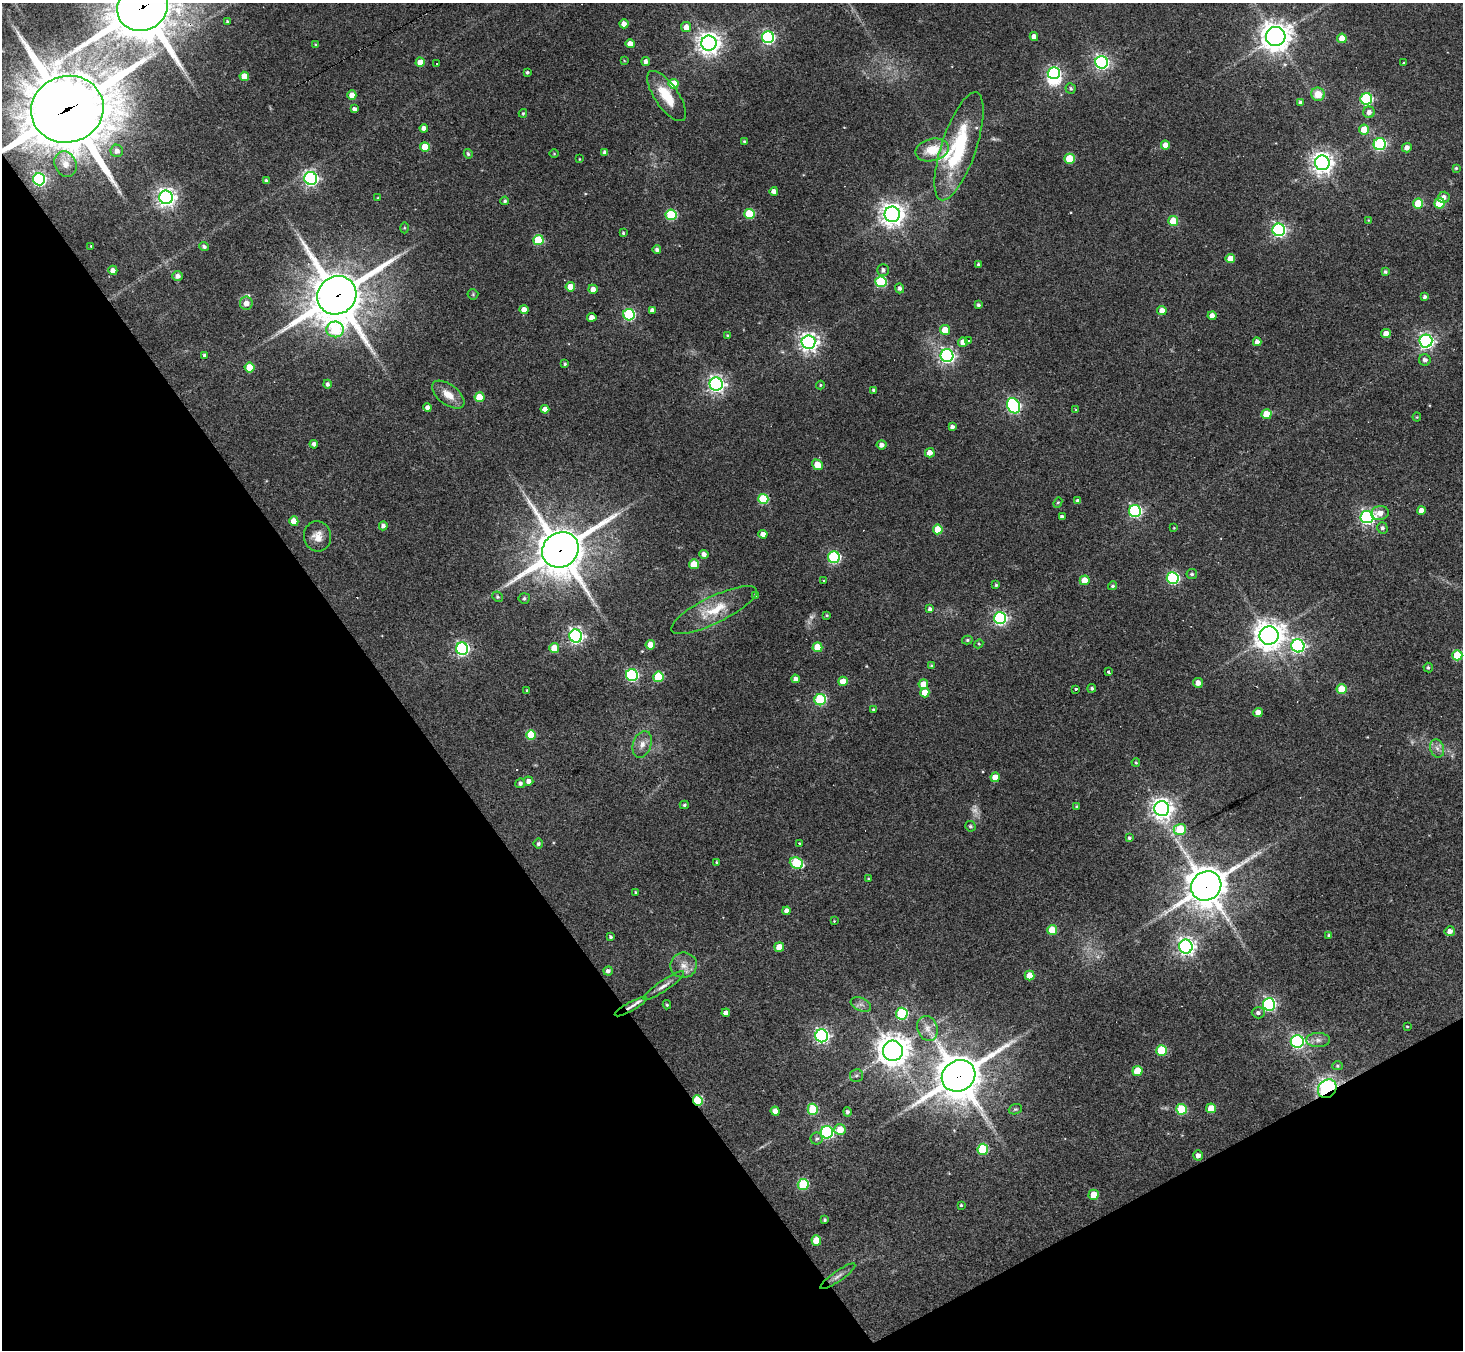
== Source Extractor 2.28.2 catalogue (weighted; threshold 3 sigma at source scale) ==
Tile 14 of 4 x 4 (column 2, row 4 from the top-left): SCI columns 1463-2923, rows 292-1639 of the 5846 x 5839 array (HDU 1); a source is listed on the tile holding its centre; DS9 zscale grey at full resolution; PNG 1465 x 1352 px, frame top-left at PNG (2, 3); each listed source drawn as its Kron ellipse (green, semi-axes under 4 px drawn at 4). Shown black and unused: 32% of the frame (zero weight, under 3 of 4 exposures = <1% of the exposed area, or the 3 px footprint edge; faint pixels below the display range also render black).
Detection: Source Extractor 2.28.2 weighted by HDU 2 'WHT'; one run over the whole footprint, this tile lists its part. Background 0.0766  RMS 0.0057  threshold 0.0257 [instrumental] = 3 sigma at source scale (4.5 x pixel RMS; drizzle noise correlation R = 1.50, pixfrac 1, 0.05/0.05 arcsec/px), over >= 5 px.
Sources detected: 259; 3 too faint to see at this stretch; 1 inside a brighter object's white glare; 1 cosmic-ray / hot-pixel residue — neither listed nor drawn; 3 inside a brighter listed object's ellipse — not listed separately; the other 251 listed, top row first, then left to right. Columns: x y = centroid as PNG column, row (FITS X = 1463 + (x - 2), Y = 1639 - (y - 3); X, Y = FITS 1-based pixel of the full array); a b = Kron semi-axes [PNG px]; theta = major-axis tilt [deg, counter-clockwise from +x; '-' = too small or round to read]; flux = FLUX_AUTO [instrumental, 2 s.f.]
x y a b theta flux
143 7 26 23 34 3100
227 21 4 3 - 0.88
624 24 4 4 - 4.7
686 27 5 5 - 4
1034 36 4 4 - 3.5
1276 36 10 9 - 730
768 37 6 6 - 110
1342 38 5 4 - 8.5
709 43 7 7 - 480
630 44 4 4 - 5.1
316 45 4 4 - 0.87
624 60 4 2 - 0.4
420 62 4 4 - 6.3
646 62 4 4 - 2
1102 62 6 6 - 170
436 63 3 3 - 0.66
1403 63 3 2 - 0.43
527 72 3 3 - 1
1054 73 6 5 - 98
244 76 5 4 - 10
673 84 5 5 - 15
1071 88 5 5 - 1
1318 94 7 6 - 8.7
352 95 4 4 - 5.1
667 96 29 12 -55 16
1366 99 6 6 - 75
1300 102 4 4 - 1.3
67 109 36 33 15 4500
354 109 4 4 - 2.1
1369 112 6 5 - 2.7
523 113 4 3 - 0.79
424 128 4 4 - 2.8
1364 129 5 5 - 11
744 141 4 3 - 0.79
1380 144 6 6 - 80
1165 145 4 4 - 4.7
959 146 57 17 71 48
425 147 5 5 - 15
1407 148 5 4 - 2.8
932 150 17 11 13 13
117 151 6 6 - 2.9
605 152 4 3 - 1.9
468 154 5 4 - 1.1
554 154 5 3 - 0.53
579 159 4 2 - 0.37
1069 159 5 5 - 21
1322 163 7 7 - 410
66 164 13 10 -64 5.2
1456 168 4 4 - 0.8
311 178 6 6 - 160
39 179 6 6 - 120
266 181 3 3 - 1.2
774 191 4 4 - 3.1
166 197 7 6 - 300
1444 197 6 5 - 3.1
378 198 3 3 - 0.71
505 201 4 4 - 1
1418 203 5 5 - 21
1439 203 5 5 - 24
749 214 5 5 - 28
892 214 8 7 - 540
671 215 5 5 - 42
1368 220 4 3 - 0.43
1173 221 5 5 - 20
404 228 5 3 - 0.56
1279 230 6 6 - 140
623 233 3 3 - 0.73
538 240 5 5 - 28
91 246 3 3 - 0.38
204 247 5 4 - 1.6
657 250 4 4 - 1.8
1230 258 5 4 - 7.8
978 264 4 4 - 0.82
113 270 5 4 - 3.5
883 270 6 5 - 1.9
1385 272 4 4 - 1.2
178 276 5 5 - 2.6
881 282 5 5 - 47
570 287 4 4 - 7.8
900 288 5 4 - 1.7
593 289 5 4 - 3.5
473 294 5 5 - 0.76
337 295 20 18 37 2800
1425 297 4 4 - 1.3
246 303 6 6 - 4.4
978 305 4 3 - 1.2
524 310 4 4 - 5.1
652 310 4 4 - 2.6
1162 310 5 4 - 4.6
629 315 6 5 - 70
1212 316 4 4 - 4.5
592 317 4 4 - 4.2
335 329 8 8 - 39
945 330 5 5 - 11
1386 333 5 4 - 5.5
727 335 4 4 - 0.75
969 341 3 3 - 0.63
1426 341 6 6 - 160
808 342 7 7 - 310
963 342 5 4 - 5.1
1257 342 4 4 - 3.3
205 355 4 3 - 1.2
947 356 6 6 - 160
1425 360 6 5 - 2.2
565 364 3 3 - 0.93
249 368 5 5 - 14
327 384 4 4 - 1.6
716 384 6 6 - 220
820 385 4 3 - 0.66
874 390 4 3 - 0.94
448 395 19 10 -37 7.8
479 397 5 5 - 17
1013 406 8 6 -61 120
427 408 4 4 - 2.8
545 409 4 4 - 3.8
1076 410 4 3 - 0.62
1266 414 5 5 - 15
1417 417 4 4 - 0.56
952 427 4 4 - 2
314 444 4 4 - 1.9
882 445 5 4 - 2.6
930 453 5 4 - 4.3
817 465 6 4 -34 9
763 499 5 5 - 34
1078 501 4 4 - 2.4
1058 503 5 4 - 0.74
1421 510 4 4 - 3.3
1135 511 6 6 - 99
1380 513 9 7 10 4.9
1062 517 4 4 - 1.9
1367 517 6 6 - 150
294 521 5 4 - 9.1
383 526 4 4 - 2.1
1174 528 4 3 - 0.41
1382 528 6 5 - 1.6
938 529 5 5 - 18
763 534 4 4 - 4.3
317 536 15 13 -83 6.1
560 550 19 17 38 2300
704 554 4 4 - 2.5
834 557 6 6 - 74
694 564 5 5 - 16
1192 574 5 5 - 1.2
1173 578 6 6 - 89
1085 580 5 4 - 9.7
824 581 4 3 - 0.57
996 585 3 3 - 0.96
1112 586 4 4 - 1.1
756 595 4 3 - 1.5
498 597 5 5 - 0.94
524 598 5 5 - 1.3
930 609 4 3 - 1.7
714 610 47 13 26 19
827 615 4 3 - 0.67
1000 618 6 6 - 110
576 636 6 6 - 190
1269 636 9 9 - 770
967 640 5 4 - 0.85
979 644 5 4 - 0.69
650 645 5 4 - 8.9
1298 646 7 6 - 150
817 647 5 5 - 15
554 648 5 5 - 10
462 649 6 6 - 130
1457 655 5 5 - 26
931 665 4 3 - 0.64
1428 668 5 4 - 1
1108 671 4 3 - 3.9
632 675 6 6 - 87
658 677 5 5 - 29
796 679 4 4 - 3
843 681 5 4 - 8.5
1198 683 5 5 - 4
923 684 5 4 - 7.1
1092 688 4 4 - 1.1
1076 689 4 3 - 2.3
1342 689 5 5 - 17
527 691 3 3 - 0.82
925 693 5 4 - 8.1
820 700 6 5 - 51
873 710 4 3 - 0.83
1258 712 5 4 - 5.6
531 735 5 5 - 19
642 744 14 9 70 4.5
1437 748 9 6 -71 2.6
1136 762 4 3 - 0.67
995 777 5 4 - 9.4
528 781 5 4 - 2.8
520 783 5 4 - 1.7
684 805 4 3 - 1
1077 807 4 4 - 0.84
1162 809 7 7 - 400
970 826 5 5 - 1.1
1180 829 6 5 - 28
1129 838 3 3 - 0.88
800 843 3 3 - 1.1
538 844 5 5 - 1.4
717 862 3 3 - 0.71
796 863 7 5 -22 47
868 879 4 3 - 0.54
1206 886 15 14 - 1600
636 892 4 3 - 0.78
787 911 4 4 - 3.1
834 921 3 2 - 0.42
1052 930 5 5 - 17
1450 931 5 5 - 2.9
1329 935 4 3 - 1
610 937 4 3 - 1
779 947 5 4 - 7.1
1186 947 7 7 - 250
684 965 13 12 - 5.7
608 971 5 4 - 2
1030 976 5 5 - 10
664 986 24 5 34 3.9
861 1004 11 6 -22 2.4
1269 1004 6 6 - 120
667 1005 4 3 - 0.78
631 1007 18 4 29 2.7
726 1013 4 4 - 3.5
1258 1013 6 6 - 1.7
902 1014 6 6 - 57
1407 1026 3 2 - 0.48
927 1028 13 10 -70 4.9
822 1036 6 6 - 160
1318 1040 12 7 0 2.8
1297 1041 6 6 - 120
893 1051 10 10 - 870
1162 1051 5 5 - 32
1337 1066 5 4 - 0.87
1137 1071 5 5 - 14
856 1076 6 6 - 1.4
958 1076 17 15 31 2100
1327 1089 10 8 42 170
698 1101 5 5 - 34
1211 1108 5 5 - 11
813 1109 5 5 - 30
1015 1109 7 5 19 0.98
1181 1109 5 5 - 32
775 1111 4 4 - 4.9
847 1112 5 4 - 1.5
840 1129 5 5 - 10
827 1132 6 6 - 110
817 1139 6 6 - 1.4
983 1149 6 5 - 34
1198 1155 5 4 - 2.6
803 1185 5 5 - 43
1093 1195 5 5 - 11
961 1205 3 3 - 0.7
825 1220 3 3 - 0.95
816 1240 5 5 - 11
838 1276 21 5 35 3.1
Overlapping masked pixels (flux is a lower limit): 9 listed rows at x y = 143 7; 67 109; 337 295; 560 550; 1206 886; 631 1007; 958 1076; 1327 1089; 698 1101
Isophote crosses this tile's border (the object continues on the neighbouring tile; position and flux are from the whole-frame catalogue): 2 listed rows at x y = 143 7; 67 109